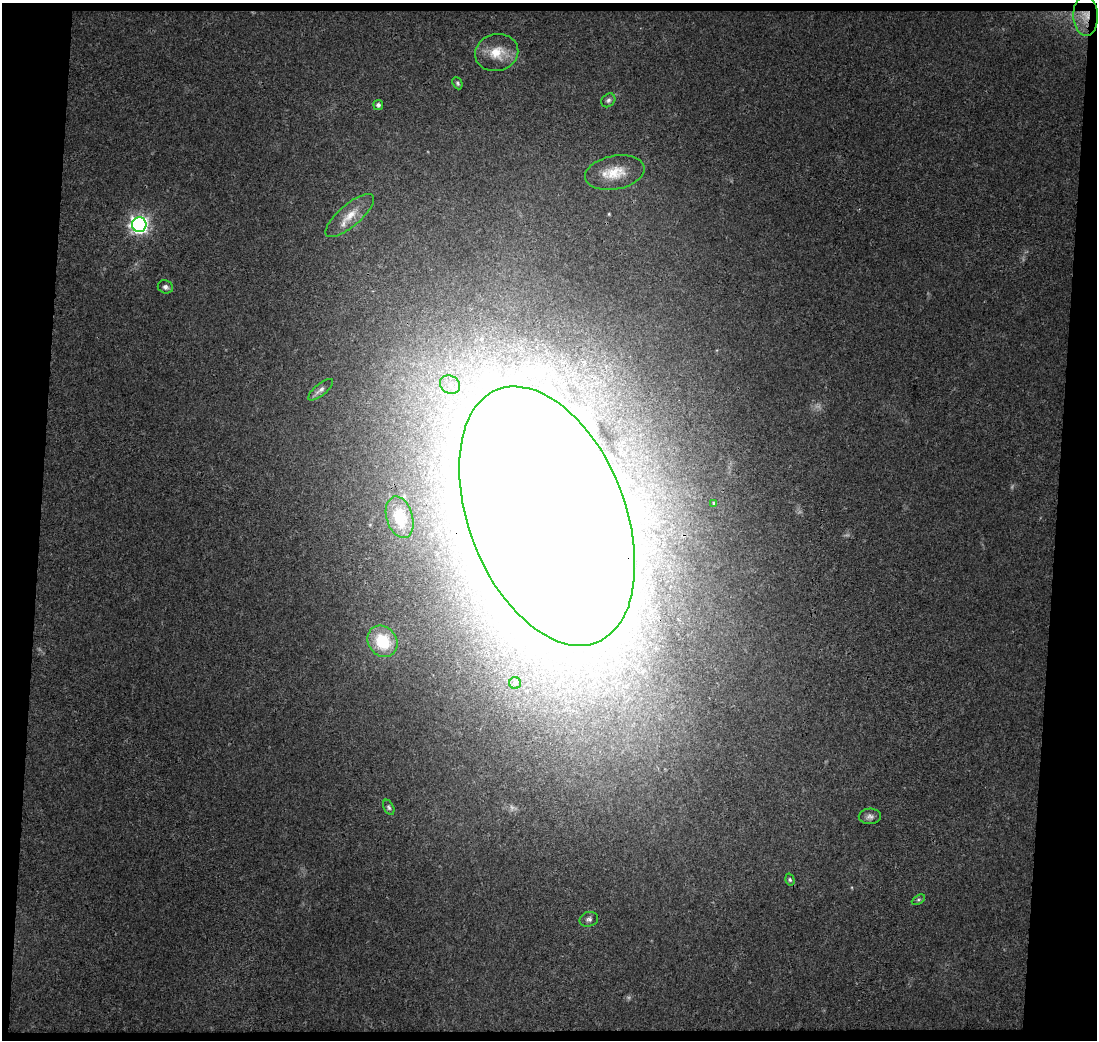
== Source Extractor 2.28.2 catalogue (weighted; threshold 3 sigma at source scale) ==
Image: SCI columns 1-1095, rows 55-1092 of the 1095 x 1147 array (HDU 1 of 3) = the unmasked area's bounding box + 8 px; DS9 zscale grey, full resolution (1 PNG px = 1 image px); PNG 1099 x 1042 px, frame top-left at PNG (2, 3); each listed source drawn as its Kron ellipse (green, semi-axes under 4 px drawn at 4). Shown black and unused: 9% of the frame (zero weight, under 3 of 4 exposures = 1% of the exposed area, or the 3 px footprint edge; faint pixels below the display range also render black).
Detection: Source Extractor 2.28.2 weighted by HDU 2 'WHT'. Background 0.0538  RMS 0.0042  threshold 0.0189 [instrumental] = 3 sigma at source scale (4.5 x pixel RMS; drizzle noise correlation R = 1.50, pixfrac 1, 0.0396/0.0396 arcsec/px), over >= 5 px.
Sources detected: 21; all 21 listed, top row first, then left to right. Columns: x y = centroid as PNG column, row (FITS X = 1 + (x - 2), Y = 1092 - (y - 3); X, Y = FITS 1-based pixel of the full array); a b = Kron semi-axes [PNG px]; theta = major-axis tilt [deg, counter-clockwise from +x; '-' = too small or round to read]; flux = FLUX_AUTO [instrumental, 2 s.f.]
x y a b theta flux
1086 16 20 12 -88 6.2
497 53 22 18 13 9.2
457 83 6 4 -64 0.75
608 100 7 6 - 1.1
378 105 5 5 - 1.1
615 173 30 16 11 11
350 215 30 11 41 8
139 224 7 7 - 200
165 287 8 6 -20 1.5
450 385 10 9 - 3.5
321 390 15 6 39 1.8
714 503 4 3 - 0.54
547 516 136 78 -68 6300
400 517 21 13 -74 14
383 641 16 14 -55 17
515 683 6 6 - 0.91
389 807 8 5 -64 0.88
870 816 11 7 2 1.8
790 880 6 4 -73 0.75
918 900 7 4 31 0.79
589 919 9 7 15 1.4
Overlapping masked pixels (flux is a lower limit): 2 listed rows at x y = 1086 16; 547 516